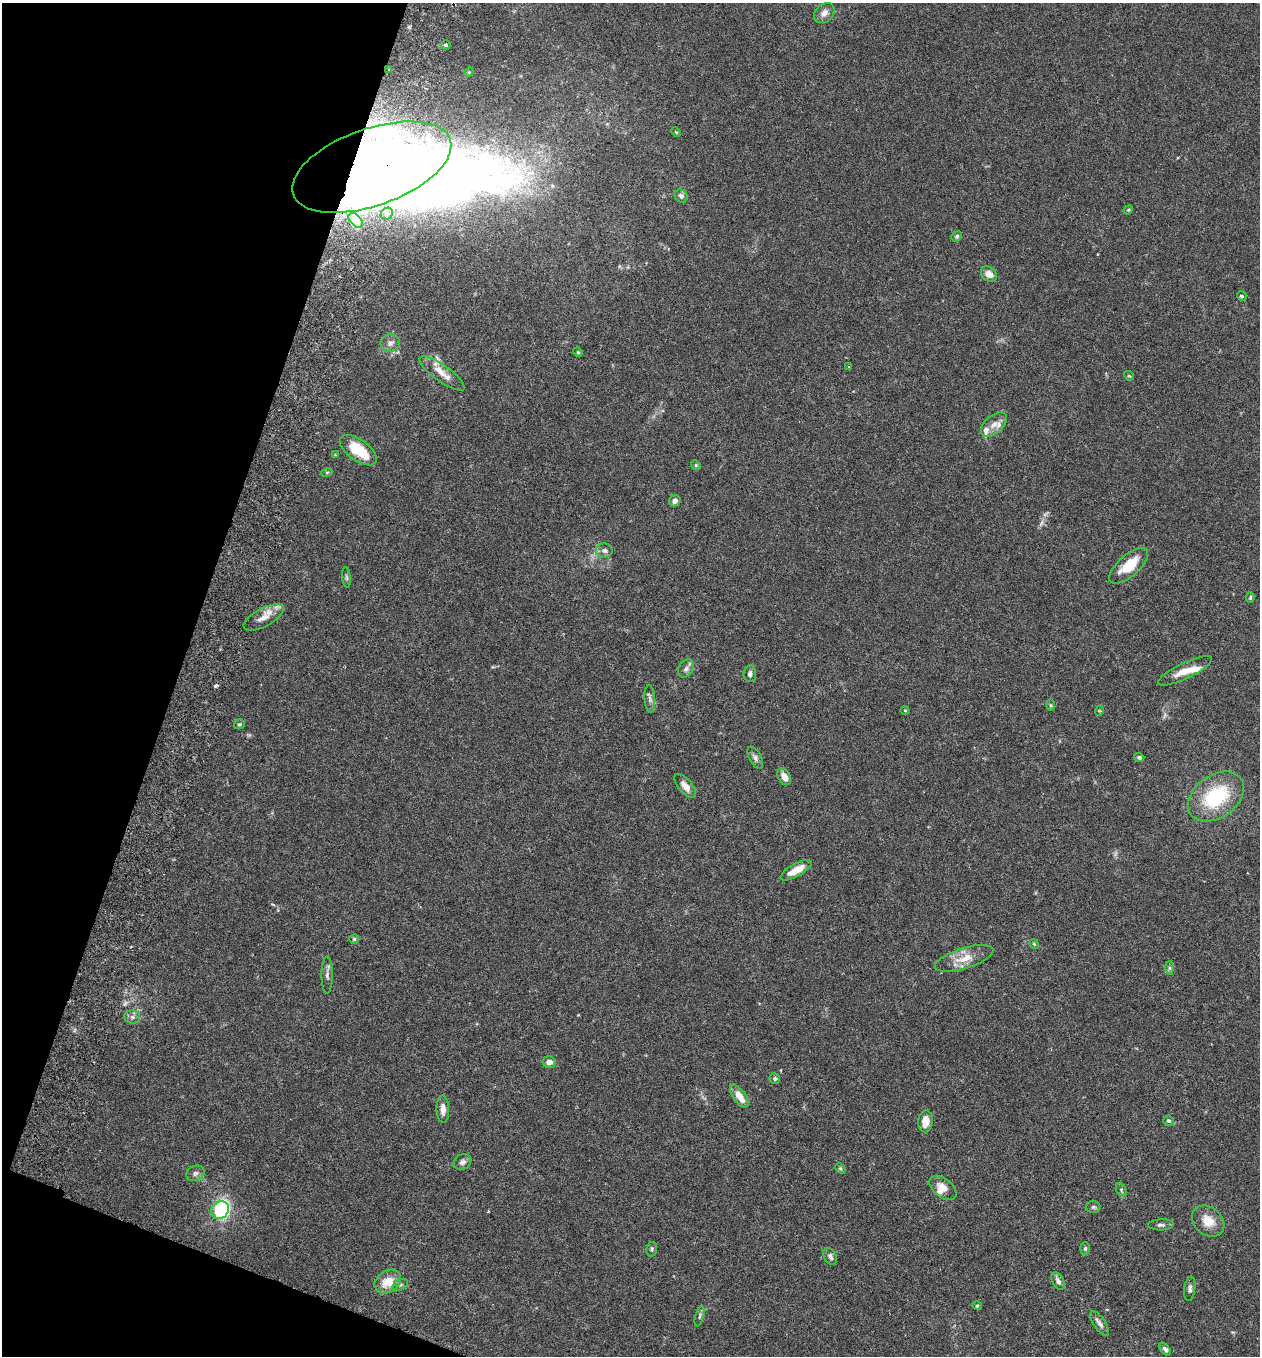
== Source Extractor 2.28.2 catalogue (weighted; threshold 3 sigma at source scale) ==
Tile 9 of 4 x 4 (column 1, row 3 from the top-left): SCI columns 192-1449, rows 1383-2736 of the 5545 x 5467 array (HDU 1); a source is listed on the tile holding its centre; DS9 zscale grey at full resolution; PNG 1262 x 1358 px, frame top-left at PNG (2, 3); each listed source drawn as its Kron ellipse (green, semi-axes under 4 px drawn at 4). Shown black and unused: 17% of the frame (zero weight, under 3 of 6 exposures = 3% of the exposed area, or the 3 px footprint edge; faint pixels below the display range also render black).
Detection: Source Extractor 2.28.2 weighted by HDU 2 'WHT'; one run over the whole footprint, this tile lists its part. Background 0.0176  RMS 0.002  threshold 0.00801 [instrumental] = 3 sigma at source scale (4.09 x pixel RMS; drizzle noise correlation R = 1.36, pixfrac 0.8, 0.05/0.05 arcsec/px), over >= 5 px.
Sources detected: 85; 1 too faint to see at this stretch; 3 inside a brighter object's white glare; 1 cosmic-ray / hot-pixel residue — neither listed nor drawn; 5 inside a brighter listed object's ellipse — not listed separately; the other 75 listed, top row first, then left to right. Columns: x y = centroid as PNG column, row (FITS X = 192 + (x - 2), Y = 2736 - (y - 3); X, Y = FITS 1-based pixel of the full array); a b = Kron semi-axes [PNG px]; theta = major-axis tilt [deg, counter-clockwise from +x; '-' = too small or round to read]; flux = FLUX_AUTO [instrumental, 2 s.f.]
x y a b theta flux
824 13 11 8 43 1.2
446 45 5 4 - 0.6
389 70 3 3 - 0.22
469 72 5 4 - 0.19
676 132 5 3 - 0.18
372 167 83 38 19 160
681 196 7 6 - 0.7
1128 210 5 4 - 0.18
387 214 6 5 - 0.53
356 220 9 5 -47 0.7
957 236 5 5 - 0.32
989 274 9 6 -38 1.5
1242 296 5 4 - 0.33
390 343 10 8 11 0.92
578 352 5 4 - 0.2
849 367 3 3 - 0.2
442 373 27 8 -36 2.2
1129 376 5 4 - 0.21
994 424 15 9 40 1.5
358 450 21 10 -35 5.8
335 455 4 4 - 0.15
696 465 5 4 - 0.24
327 472 5 3 - 0.18
675 501 6 5 - 0.85
604 551 8 7 - 0.72
1129 566 24 10 41 4.9
346 577 10 4 -85 0.35
1250 597 5 4 - 0.26
264 618 22 9 28 2
686 669 10 7 59 0.73
1185 671 30 8 25 2.9
750 674 8 6 82 0.64
650 699 14 5 -85 0.65
1050 705 6 4 -88 0.25
905 710 4 4 - 0.19
1099 711 5 3 - 0.2
239 724 5 5 - 0.29
1139 757 5 4 - 0.47
755 758 12 6 -61 0.67
784 777 9 6 -59 1.8
685 786 14 7 -49 1.5
1216 796 31 21 36 13
796 870 17 6 29 2.7
354 939 4 4 - 0.27
1034 944 5 4 - 0.2
964 958 30 10 17 3
1169 968 7 4 -89 0.37
327 975 19 5 89 0.75
132 1017 8 6 -1 0.59
549 1062 6 6 - 1.1
775 1079 5 5 - 0.35
739 1096 13 6 -55 2.3
443 1109 13 6 -88 1.2
925 1121 11 7 83 2.1
1168 1121 5 5 - 0.38
462 1162 9 7 30 0.65
840 1168 6 4 -44 0.25
195 1173 9 7 27 0.65
943 1188 16 9 -39 1.8
1121 1190 7 5 -61 0.31
1093 1207 7 6 - 0.35
220 1210 9 8 - 19
1208 1221 18 13 -41 2.9
1161 1225 13 5 3 0.57
1085 1248 6 5 - 0.33
652 1249 7 5 81 0.33
830 1256 9 6 -60 0.61
1058 1281 9 5 -64 0.84
388 1282 14 10 33 3
400 1285 8 5 29 0.4
1190 1289 12 5 82 0.63
977 1306 5 3 - 0.18
700 1316 10 3 75 0.37
1100 1323 14 5 -56 0.67
1165 1349 7 4 -49 0.52
Overlapping masked pixels (flux is a lower limit): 1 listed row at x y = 372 167